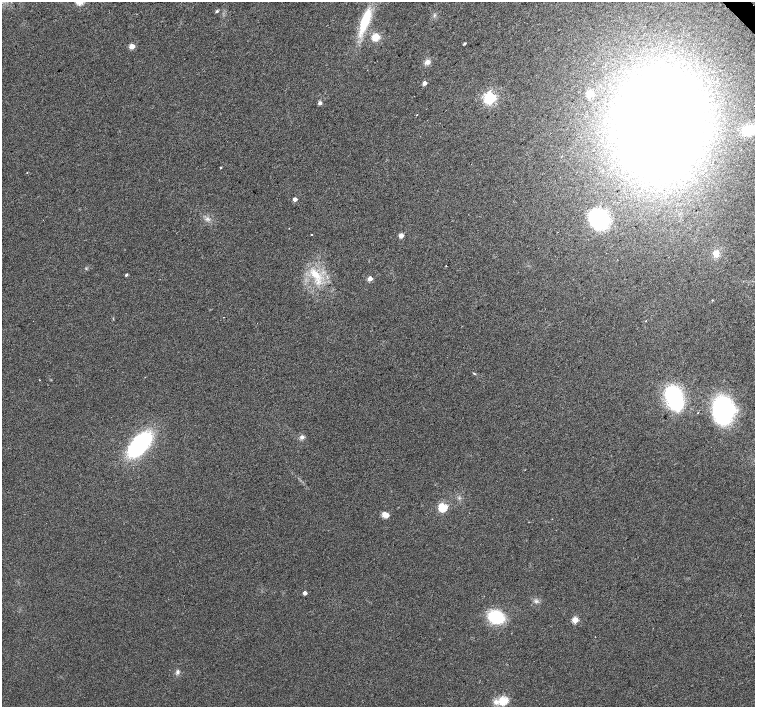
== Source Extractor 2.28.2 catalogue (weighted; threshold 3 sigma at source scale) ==
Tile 10 of 4 x 4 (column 2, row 3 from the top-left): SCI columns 1511-3015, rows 1628-3036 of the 6026 x 6007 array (HDU 1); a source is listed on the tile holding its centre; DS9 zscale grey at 2 x 2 block average (1 PNG px = mean of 2 x 2 image px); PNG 757 x 709 px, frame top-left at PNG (2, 2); no overlay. Shown black and unused: <1% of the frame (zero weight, under 2 of 3 exposures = <1% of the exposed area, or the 3 px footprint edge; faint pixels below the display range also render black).
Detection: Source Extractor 2.28.2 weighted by HDU 2 'WHT'; one run over the whole footprint, this tile lists its part. Background 0.0157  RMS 0.0077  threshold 0.0345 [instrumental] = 3 sigma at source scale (4.5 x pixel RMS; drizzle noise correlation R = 1.50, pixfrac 1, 0.0396/0.0396 arcsec/px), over >= 5 px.
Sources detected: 43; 1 inside a brighter object's white glare — not listed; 1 inside a brighter listed object's ellipse — not listed separately; the other 41 listed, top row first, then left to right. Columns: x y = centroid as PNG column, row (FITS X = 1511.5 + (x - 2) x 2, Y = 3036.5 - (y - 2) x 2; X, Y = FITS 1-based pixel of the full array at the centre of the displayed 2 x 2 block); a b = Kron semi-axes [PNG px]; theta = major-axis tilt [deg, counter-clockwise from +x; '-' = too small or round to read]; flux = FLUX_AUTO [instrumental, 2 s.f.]
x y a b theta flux
217 11 4 3 - 2.5
365 21 25 7 72 76
375 37 7 6 - 21
464 44 3 2 - 2.6
132 46 3 3 - 35
427 62 8 5 33 7.6
424 83 3 2 - 13
590 93 8 6 50 11
489 98 4 4 - 400
320 103 3 3 - 7.5
417 114 2 2 - 1.9
671 120 96 50 61 1800
748 130 14 10 28 42
221 167 3 2 - 1.1
27 173 2 2 - 1.1
295 199 3 2 - 11
599 219 16 14 -42 160
312 234 2 2 - 0.99
401 236 5 4 - 7.9
716 254 11 7 70 13
446 266 2 2 - 1.4
315 274 19 9 -48 39
126 275 3 2 - 3.2
370 279 3 3 - 23
712 300 2 2 - 0.97
224 317 2 2 - 0.6
646 321 2 2 - 0.98
474 373 4 2 - 1.3
40 380 2 2 - 0.72
674 398 18 11 -69 240
723 410 20 15 -88 270
302 437 6 5 - 5.1
139 444 22 12 48 250
443 507 3 3 - 140
384 514 3 3 - 27
305 593 3 3 - 10
537 601 5 3 - 3.5
496 617 11 8 -18 130
575 620 3 3 - 52
177 672 6 4 82 4.1
503 701 5 3 - 120
Isophote crosses this tile's border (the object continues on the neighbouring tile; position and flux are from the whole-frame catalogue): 1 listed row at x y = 748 130
Diffuse or blended objects may show on this block-average render without a row.